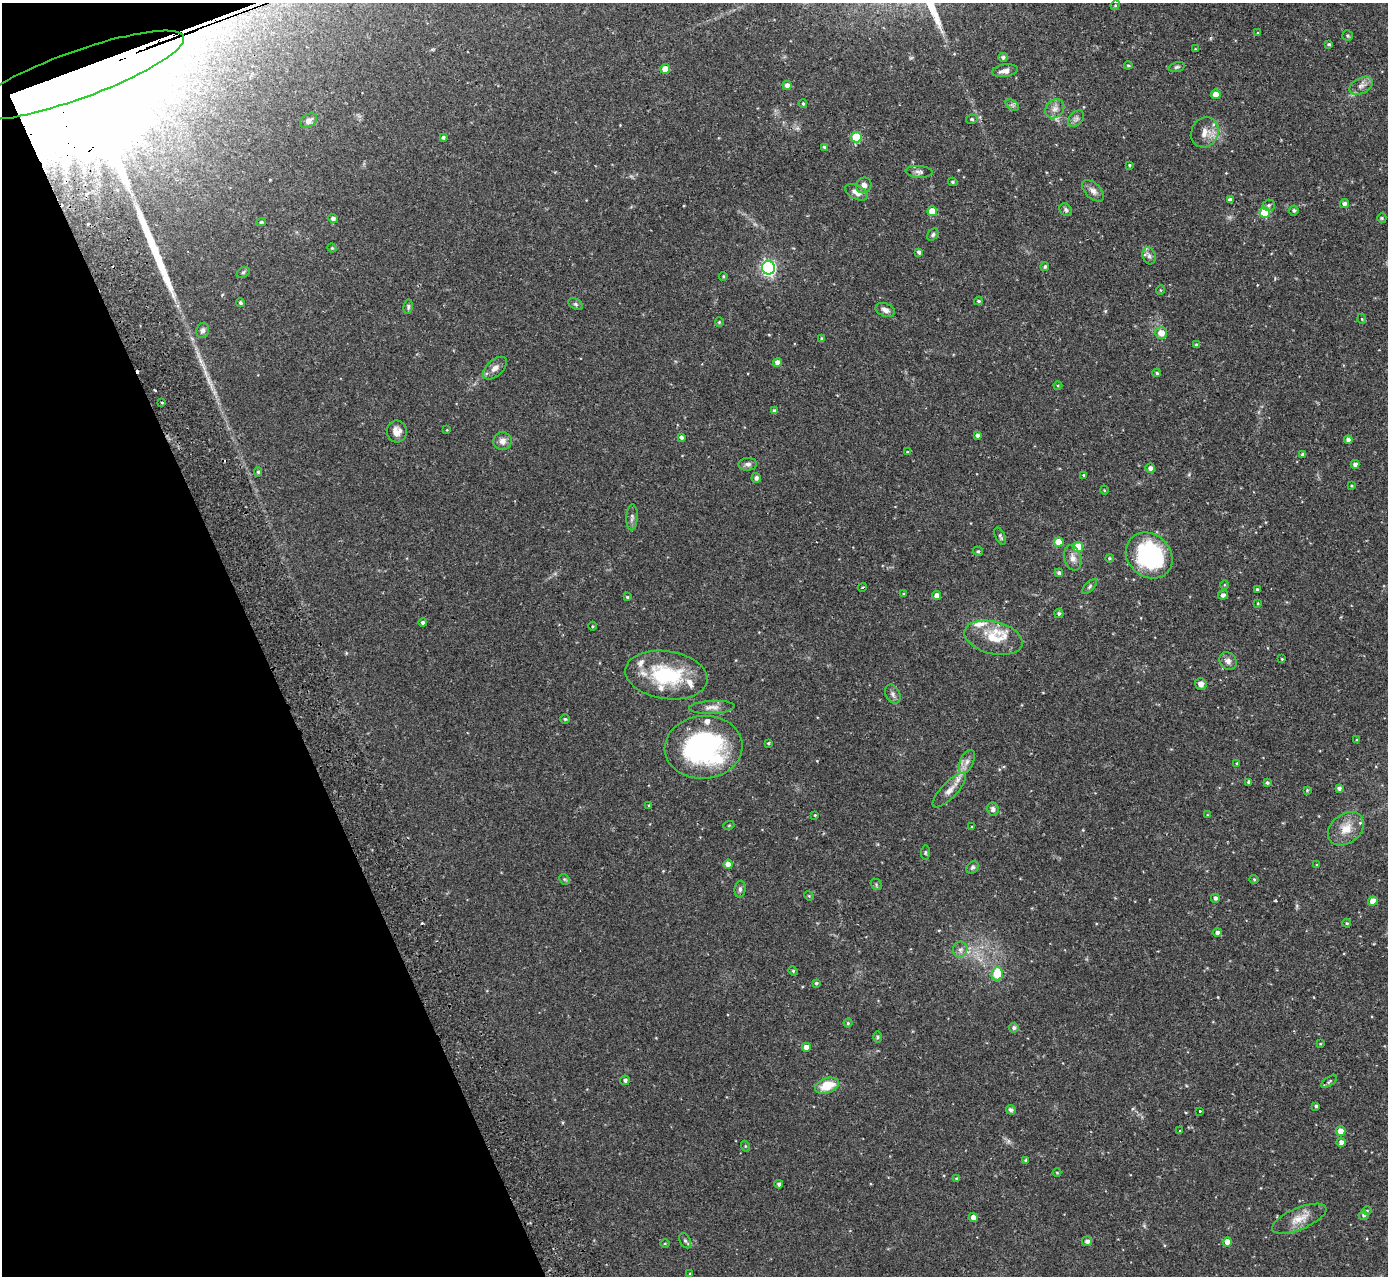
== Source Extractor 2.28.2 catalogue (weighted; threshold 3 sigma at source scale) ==
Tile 5 of 4 x 4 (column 1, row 2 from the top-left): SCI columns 56-1441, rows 2731-4004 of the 5655 x 5589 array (HDU 1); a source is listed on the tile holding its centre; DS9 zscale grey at full resolution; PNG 1390 x 1278 px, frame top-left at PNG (2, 3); each listed source drawn as its Kron ellipse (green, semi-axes under 4 px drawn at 4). Shown black and unused: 19% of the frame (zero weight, under 2 of 3 exposures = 3% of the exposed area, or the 3 px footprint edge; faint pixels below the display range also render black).
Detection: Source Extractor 2.28.2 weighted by HDU 2 'WHT'; one run over the whole footprint, this tile lists its part. Background 0.0647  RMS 0.0053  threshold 0.0241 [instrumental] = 3 sigma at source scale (4.5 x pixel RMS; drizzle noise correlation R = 1.50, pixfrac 1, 0.05/0.05 arcsec/px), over >= 5 px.
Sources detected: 187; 1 too faint to see at this stretch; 3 cosmic-ray / hot-pixel residue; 1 long thin detection or spike segment (spike, bleed or trail) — neither listed nor drawn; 9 inside a brighter listed object's ellipse — not listed separately; the other 173 listed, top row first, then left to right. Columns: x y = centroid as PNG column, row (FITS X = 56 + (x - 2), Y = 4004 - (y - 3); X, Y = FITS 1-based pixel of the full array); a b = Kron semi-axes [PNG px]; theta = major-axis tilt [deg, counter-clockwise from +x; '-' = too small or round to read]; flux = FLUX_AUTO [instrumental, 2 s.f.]
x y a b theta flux
1115 5 5 4 - 0.59
1258 33 4 3 - 0.48
1347 36 5 5 - 0.75
1329 44 4 3 - 0.75
1195 49 3 3 - 0.32
1003 57 5 4 - 1.2
1128 65 4 4 - 0.59
1177 67 8 5 16 0.98
665 69 5 5 - 4.2
1005 71 13 6 9 3
77 75 114 23 20 89000
787 85 4 4 - 2.4
1361 86 12 7 27 2.9
1216 94 5 4 - 5.1
803 104 4 3 - 0.76
1012 105 7 4 -34 1.1
1055 109 10 8 44 2.9
1076 118 9 6 49 1.6
972 119 5 4 - 0.81
309 121 9 6 35 2
1205 132 15 13 65 5.3
443 137 4 4 - 1.1
856 137 5 5 - 18
824 147 4 3 - 0.76
1129 165 3 3 - 0.54
919 172 13 5 -3 2
953 182 5 4 - 0.74
864 185 8 7 - 2.4
1093 191 13 7 -44 2.8
856 192 12 6 -27 3.5
1230 200 4 4 - 1.8
1344 204 4 4 - 1.6
1269 205 6 5 - 0.94
1066 210 7 5 -47 1.3
1294 210 5 5 - 0.95
932 211 5 5 - 8.2
1265 213 5 5 - 19
333 218 5 4 - 1.8
1382 218 5 4 - 0.64
261 222 5 4 - 0.65
933 235 7 4 52 0.97
332 248 4 4 - 0.53
919 252 4 4 - 1.5
1149 256 9 6 -73 1.8
1045 267 4 4 - 1.1
768 268 7 6 - 120
243 272 7 4 30 0.8
723 276 4 3 - 0.6
1161 290 5 3 - 0.44
978 301 4 3 - 0.87
240 303 4 4 - 1.1
576 304 8 5 -27 1
408 307 7 4 81 0.91
885 310 10 6 -23 2.3
1362 319 5 3 - 0.47
719 322 4 4 - 0.54
203 330 8 6 71 1.4
1161 333 6 6 - 4.8
822 339 4 3 - 0.74
1197 345 3 3 - 0.83
777 362 4 4 - 3.3
495 368 14 8 42 2.9
1157 373 4 3 - 0.82
1058 386 4 4 - 0.58
162 403 4 2 - 0.4
774 411 4 4 - 1.2
447 430 4 4 - 0.41
397 431 11 10 - 3.5
977 435 4 3 - 1.3
681 437 4 4 - 1.3
1348 440 4 4 - 2
502 441 9 9 - 2.9
907 452 4 3 - 0.46
1303 454 4 3 - 1.6
748 464 9 6 1 1.7
1355 464 4 4 - 2.2
1150 468 4 4 - 2
258 472 4 4 - 0.8
1083 475 3 3 - 0.48
756 478 5 4 - 1.7
1352 486 4 3 - 0.53
1104 490 4 3 - 0.36
632 517 13 5 87 1.7
1000 536 9 5 -63 1.2
1059 542 5 4 - 6.6
1078 547 5 5 - 11
978 551 5 4 - 0.65
1149 556 25 21 -43 60
1073 558 13 8 -73 3.1
1109 558 4 4 - 0.74
1059 573 4 4 - 1.1
1224 585 5 3 - 0.46
1090 586 9 4 46 1
862 587 5 3 - 0.5
1257 590 3 3 - 0.84
903 594 4 3 - 0.54
937 595 4 4 - 3
1223 595 5 4 - 1.6
627 597 4 3 - 0.66
1258 603 4 3 - 0.42
1059 613 5 4 - 1.1
423 623 4 4 - 1.3
592 626 4 3 - 0.49
993 638 30 16 -14 12
1282 659 3 3 - 0.44
1228 661 9 8 - 2.5
666 675 41 24 -8 36
1201 684 6 5 - 2.3
893 694 10 7 -63 1.7
712 707 23 6 3 3.4
565 719 4 4 - 0.66
1357 740 3 3 - 0.49
768 743 3 3 - 0.56
704 747 39 31 5 94
967 762 13 6 65 2.7
1237 763 4 3 - 0.52
1249 782 4 4 - 1.8
1267 783 4 4 - 0.86
1339 788 4 4 - 1.3
949 790 22 8 46 4.7
1307 790 4 4 - 0.46
649 805 3 2 - 0.42
993 809 7 5 -80 1.6
815 815 3 3 - 0.45
1207 815 4 2 - 0.36
729 825 5 3 - 0.43
972 827 3 3 - 0.45
1346 829 20 14 38 8
925 853 7 4 84 0.76
728 864 4 4 - 3.4
1317 865 4 3 - 0.41
972 867 7 5 44 1
564 879 6 4 -45 0.7
1254 879 4 4 - 0.56
876 884 6 5 - 0.75
740 889 8 5 83 1.3
809 896 5 4 - 0.55
1215 898 4 4 - 1.7
1373 901 5 4 - 5
1347 923 4 3 - 0.61
1217 932 4 4 - 1.5
960 949 8 7 - 2
793 971 5 4 - 0.59
997 974 7 5 74 15
816 983 4 3 - 0.69
848 1023 4 4 - 0.7
1014 1028 5 4 - 1.3
877 1037 6 4 89 0.65
1320 1044 4 3 - 0.46
806 1047 4 4 - 3.4
625 1080 5 4 - 1.2
1329 1082 9 4 35 0.97
827 1086 12 7 18 11
1316 1106 3 3 - 0.87
1011 1110 5 4 - 1.4
1200 1111 3 3 - 1.2
1180 1131 3 2 - 0.35
1340 1131 5 5 - 4.9
1341 1142 5 4 - 1.7
745 1146 5 3 - 0.49
1026 1160 4 4 - 0.83
1057 1172 4 3 - 0.47
957 1178 4 3 - 0.8
779 1184 4 4 - 1.1
1367 1211 4 3 - 0.41
1363 1215 5 4 - 0.94
973 1218 4 4 - 3.6
1299 1219 29 11 23 7.3
685 1241 8 5 -62 1.1
1087 1241 5 5 - 2
1227 1242 4 4 - 4.9
665 1243 5 3 - 0.44
690 1274 4 3 - 0.46
Overlapping masked pixels (flux is a lower limit): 1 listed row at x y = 77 75